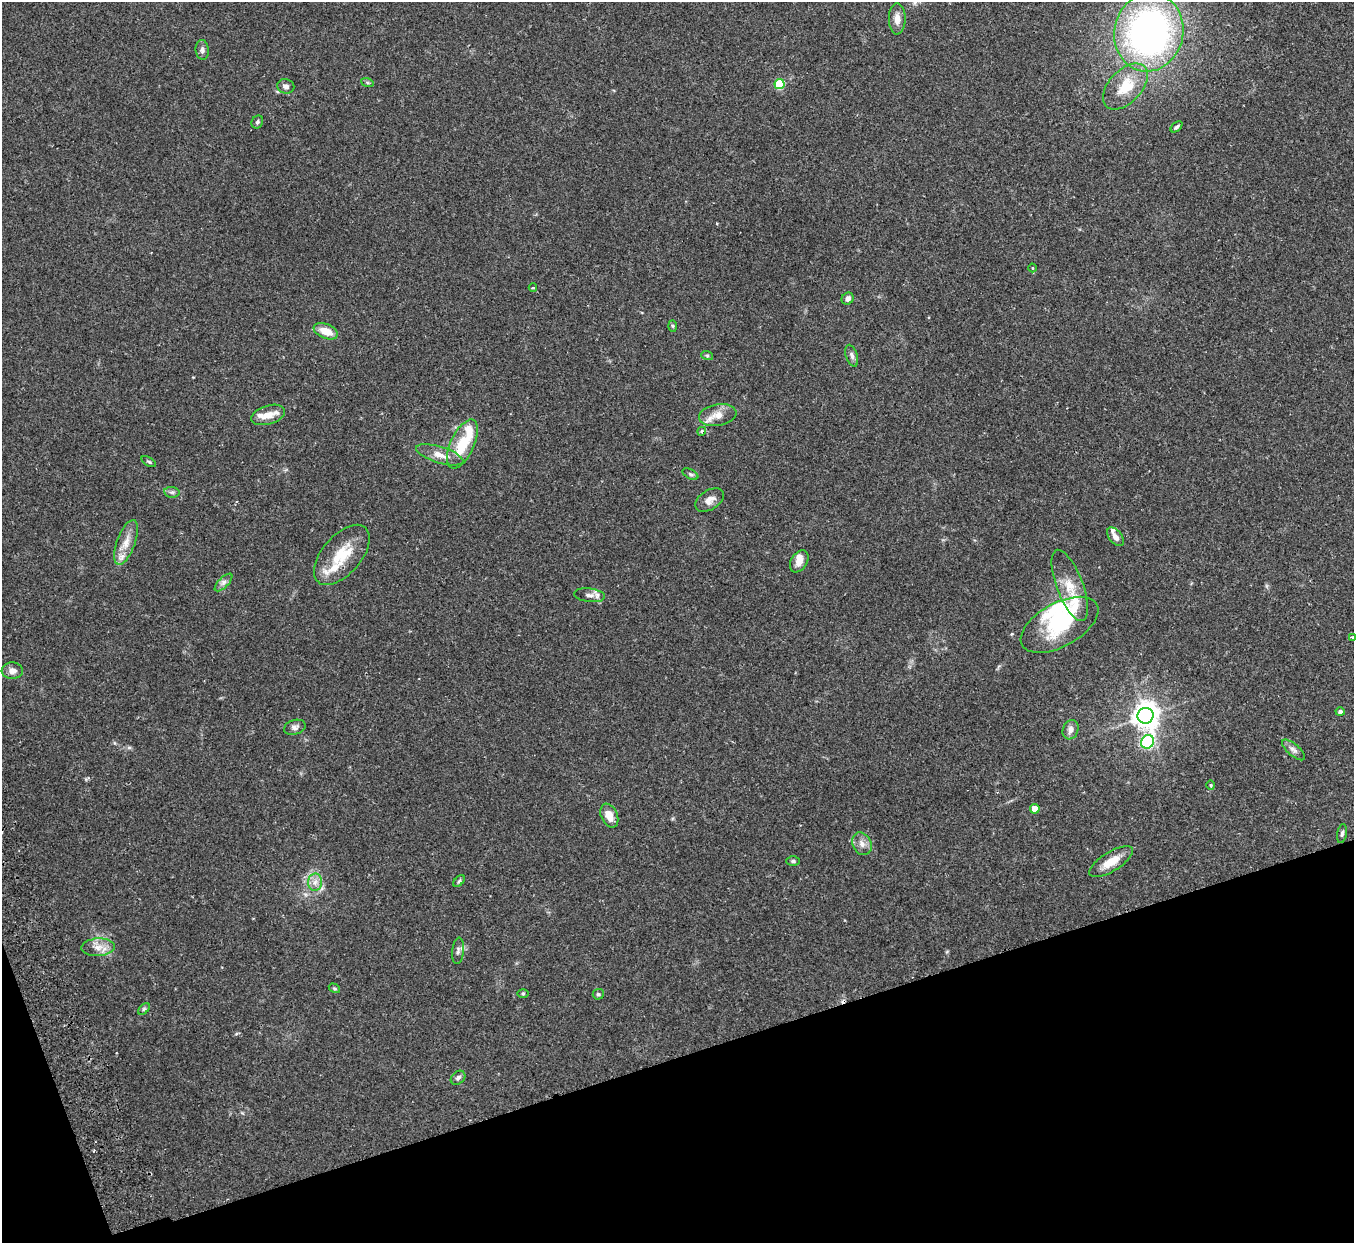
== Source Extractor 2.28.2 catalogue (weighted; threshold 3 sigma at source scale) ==
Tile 14 of 4 x 4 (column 2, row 4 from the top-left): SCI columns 1410-2761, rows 176-1416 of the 5522 x 5441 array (HDU 1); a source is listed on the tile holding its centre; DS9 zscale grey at full resolution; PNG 1356 x 1245 px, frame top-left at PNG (2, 2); each listed source drawn as its Kron ellipse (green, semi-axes under 4 px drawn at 4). Shown black and unused: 16% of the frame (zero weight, under 2 of 3 exposures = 3% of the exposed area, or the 3 px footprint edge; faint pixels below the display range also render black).
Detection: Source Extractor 2.28.2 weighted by HDU 2 'WHT'; one run over the whole footprint, this tile lists its part. Background 0.25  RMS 0.0083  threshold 0.0374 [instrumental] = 3 sigma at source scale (4.5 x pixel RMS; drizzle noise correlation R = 1.50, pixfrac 1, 0.05/0.05 arcsec/px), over >= 5 px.
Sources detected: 68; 3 inside a brighter object's white glare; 1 cosmic-ray / hot-pixel residue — neither listed nor drawn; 7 inside a brighter listed object's ellipse — not listed separately; the other 57 listed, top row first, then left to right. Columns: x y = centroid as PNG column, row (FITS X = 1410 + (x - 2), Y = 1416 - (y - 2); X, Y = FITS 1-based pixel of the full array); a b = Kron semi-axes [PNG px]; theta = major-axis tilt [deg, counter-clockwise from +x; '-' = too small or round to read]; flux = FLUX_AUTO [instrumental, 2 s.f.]
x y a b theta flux
897 19 15 8 -90 6.7
1149 32 39 34 78 320
202 50 10 6 -84 2.8
367 82 6 4 -19 1.2
780 84 5 5 - 41
286 86 8 7 - 3.3
1125 86 28 16 46 25
257 122 7 5 62 1.9
1176 127 7 3 43 1.7
1032 268 4 3 - 0.66
533 287 4 3 - 1
848 299 6 5 - 4.1
673 326 6 4 -88 1
326 331 13 7 -21 12
707 355 6 4 -19 1
852 356 11 5 -71 3
268 415 17 9 17 9.9
718 415 19 10 9 10
702 431 4 4 - 1.6
462 444 26 12 65 28
440 455 24 8 -17 9.3
149 462 8 3 -30 1.1
690 474 8 4 -27 1.7
172 492 8 5 -7 1.9
709 500 16 9 33 6.3
1115 537 11 6 -52 4.4
126 542 23 9 70 11
342 555 36 19 49 30
799 561 12 8 58 7.3
224 582 11 5 45 3.1
1070 585 38 13 -69 20
590 595 15 6 -7 4.6
1060 625 43 21 29 52
1353 637 3 3 - 1.6
12 671 11 8 -2 4.6
1340 712 4 4 - 2.4
1146 716 8 8 - 940
295 727 11 7 17 3.2
1071 730 10 7 70 4.6
1147 742 7 6 - 110
1293 750 14 6 -40 3.6
1211 785 4 4 - 0.94
1035 809 5 4 - 11
609 816 12 8 -66 9.1
1342 833 9 4 80 2
862 844 12 9 -61 5.5
793 861 6 5 - 1.5
1111 862 25 9 32 14
459 881 7 4 45 1.4
315 882 8 7 - 4.4
98 947 16 9 3 8.4
458 951 13 6 85 2.8
334 988 6 3 -30 1
523 993 5 3 - 0.87
598 994 5 5 - 1.5
144 1009 7 4 45 1.4
458 1078 8 6 42 2.4
Isophote crosses this tile's border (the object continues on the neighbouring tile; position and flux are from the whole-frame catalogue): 1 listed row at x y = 1353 637